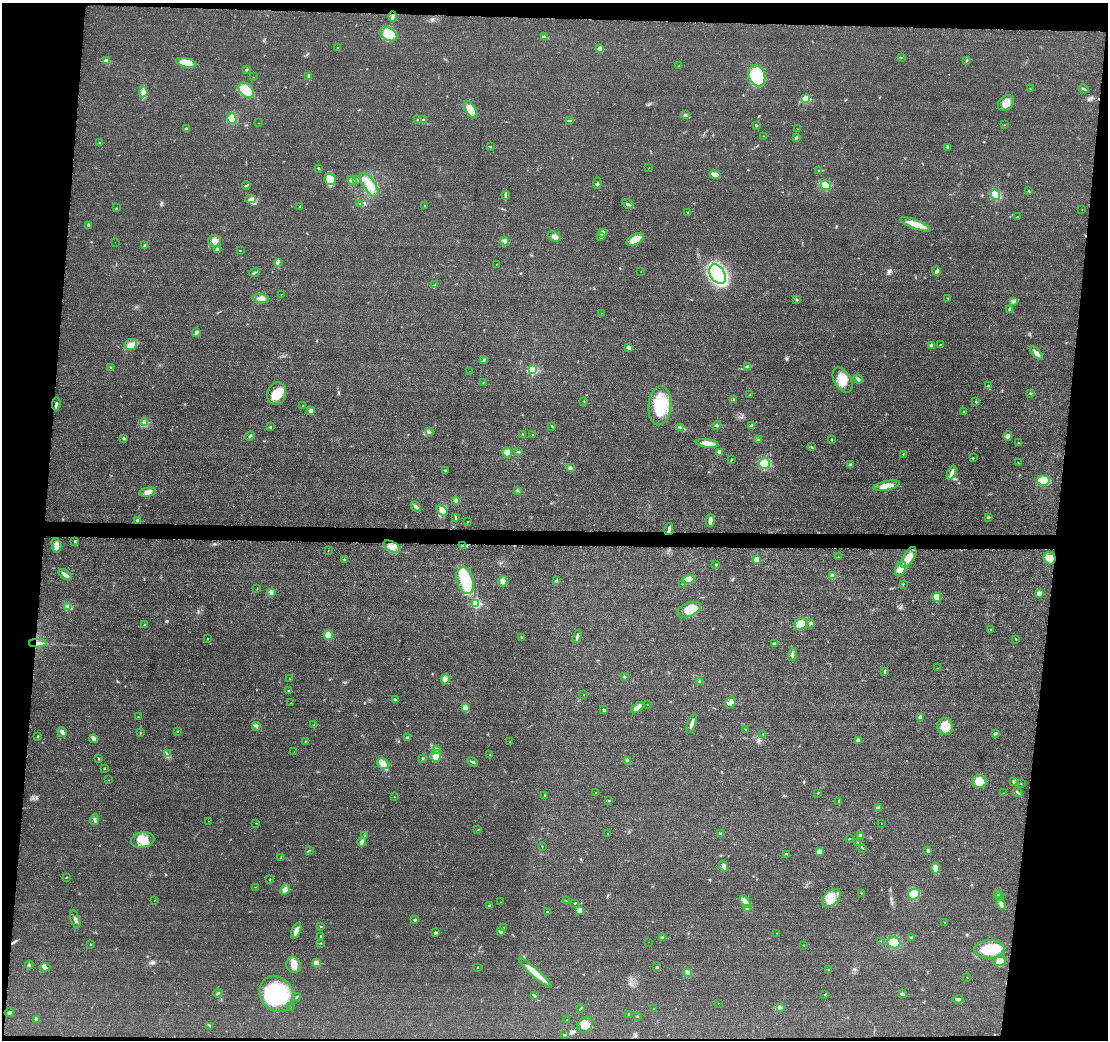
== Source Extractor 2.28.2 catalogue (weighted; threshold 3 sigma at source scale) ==
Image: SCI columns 5-4427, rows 205-4355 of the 4431 x 4457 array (HDU 1 of 3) = the unmasked area's bounding box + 8 px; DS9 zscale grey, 4 x 4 block average (1 PNG px = mean of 4 x 4 image px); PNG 1110 x 1042 px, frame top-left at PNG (2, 3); each listed source drawn as its Kron ellipse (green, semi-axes under 4 px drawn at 4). Shown black and unused: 12% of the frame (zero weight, under 3 of 5 exposures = <1% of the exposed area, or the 3 px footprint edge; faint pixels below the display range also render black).
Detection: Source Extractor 2.28.2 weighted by HDU 2 'WHT'. Background 0.0184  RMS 0.005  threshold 0.0224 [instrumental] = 3 sigma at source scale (4.5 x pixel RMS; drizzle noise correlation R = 1.50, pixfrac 1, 0.05/0.05 arcsec/px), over >= 5 px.
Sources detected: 353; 1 inside a brighter object's white glare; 2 cosmic-ray / hot-pixel residue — neither listed nor drawn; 3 coinciding with a brighter row at this scale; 7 inside a brighter listed object's ellipse — not listed separately; the other 340 listed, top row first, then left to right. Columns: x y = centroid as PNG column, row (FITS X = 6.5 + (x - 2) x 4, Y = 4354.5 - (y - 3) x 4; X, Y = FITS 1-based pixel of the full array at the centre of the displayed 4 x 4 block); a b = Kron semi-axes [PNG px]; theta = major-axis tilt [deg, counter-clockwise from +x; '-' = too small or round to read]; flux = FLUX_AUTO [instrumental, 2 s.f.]
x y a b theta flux
392 16 5 2 - 5.3
389 34 9 6 -30 55
544 37 3 2 - 12
337 48 2 2 - 1.1
600 48 2 2 - 41
901 57 2 2 - 1.6
967 60 2 2 - 1.4
106 61 2 2 - 42
186 63 10 4 -14 44
679 66 2 2 - 0.73
246 70 2 2 - 3.8
309 76 3 2 - 3.3
757 76 11 8 -68 220
253 77 2 2 - 1.1
1030 89 2 2 - 1.4
1084 89 5 2 - 4.1
246 90 9 6 -44 63
143 92 5 3 - 16
806 99 2 2 - 120
1006 103 9 6 45 28
470 109 9 5 -58 37
686 115 3 2 - 1.3
232 118 5 4 - 35
417 119 2 2 - 1.5
423 120 2 2 - 16
570 120 4 2 - 3.5
259 123 2 2 - 0.64
756 125 3 2 - 3.2
1004 125 2 2 - 0.82
187 128 4 2 - 3.6
798 129 2 2 - 0.6
764 136 2 2 - 1.3
796 137 3 2 - 4.1
100 143 2 2 - 9.1
490 147 3 2 - 2.4
947 147 4 2 - 2.8
318 168 2 2 - 7.3
649 168 2 2 - 0.76
819 170 2 2 - 1.4
715 175 6 4 -12 19
330 179 6 5 - 51
357 180 3 2 - 1.7
352 181 5 2 - 5.4
597 183 6 2 86 4.2
246 185 4 2 - 2.8
369 185 14 5 -56 37
826 185 5 4 - 31
1029 191 3 2 - 2.4
995 194 5 4 - 40
506 195 4 2 - 3.8
250 199 5 3 - 7.9
360 203 2 2 - 1
628 204 6 2 -31 5.7
300 206 2 2 - 1.6
425 206 2 2 - 1.3
116 208 2 2 - 0.89
1082 209 2 2 - 0.67
688 213 3 2 - 1.7
1017 217 2 2 - 1.8
916 224 16 4 -20 41
88 225 4 3 - 4.4
602 233 4 3 - 6.7
600 236 3 3 - 7.3
554 237 7 4 -27 12
635 239 9 5 27 37
214 241 6 5 - 15
505 241 4 2 - 5.6
115 242 2 2 - 0.59
145 245 3 2 - 2.8
217 249 3 3 - 6.7
240 251 2 2 - 1.5
278 262 4 2 - 3.7
496 264 2 2 - 0.7
936 271 5 3 - 5.7
255 272 5 2 - 3.5
641 272 2 2 - 0.65
717 274 10 7 -56 500
435 285 3 2 - 2.1
281 294 2 2 - 0.76
261 298 8 4 -8 17
948 298 2 2 - 1.6
796 299 2 2 - 3.4
1013 301 3 2 - 3.6
1010 309 3 2 - 6.3
601 313 2 2 - 0.67
196 333 4 2 - 9.2
131 344 6 5 - 16
941 344 2 2 - 1.1
932 346 2 2 - 1.5
629 347 4 4 - 6.8
1036 353 8 3 -47 14
483 360 3 2 - 2.9
110 367 3 2 - 3
747 367 3 3 - 4.4
533 370 2 2 - 240
469 371 2 2 - 0.64
858 379 5 2 - 8.3
842 380 14 8 -59 43
483 382 2 2 - 1.3
988 386 2 2 - 4.1
277 393 11 9 69 46
1030 393 3 2 - 2.6
750 395 2 2 - 1.2
734 399 2 2 - 1.7
584 401 2 2 - 1.3
976 402 3 2 - 2.4
56 404 7 2 85 6.2
303 406 2 2 - 1
660 406 20 11 85 120
311 411 4 3 - 12
964 412 2 2 - 2.6
145 423 4 2 - 5
751 425 3 2 - 3.6
552 426 2 2 - 1.6
717 426 4 2 - 4.6
270 427 2 2 - 3.1
681 427 2 2 - 3.1
430 432 4 2 - 3.9
523 434 3 2 - 1.8
533 435 2 2 - 1.4
250 436 5 2 - 3.6
1008 436 5 4 - 8.9
123 438 2 2 - 12
832 439 2 2 - 1.7
759 440 2 2 - 2.1
707 443 11 4 -8 26
1018 443 2 2 - 1.2
811 447 2 2 - 1.8
507 452 5 4 - 18
518 452 3 2 - 2.9
719 452 4 3 - 14
903 454 2 2 - 0.84
973 458 2 2 - 4.1
731 460 3 2 - 2.3
1018 462 2 2 - 1.5
765 463 5 5 - 59
851 464 3 2 - 3.6
570 468 2 2 - 30
445 470 2 2 - 2.1
952 473 7 3 66 15
1043 480 6 5 - 59
887 486 13 4 11 39
517 490 2 2 - 5.2
148 492 8 4 11 14
456 500 3 3 - 7.1
416 506 5 2 - 9.6
442 511 6 4 -35 16
455 517 4 2 - 2.9
988 517 3 2 - 3
138 520 2 2 - 23
710 521 6 3 88 16
468 522 2 2 - 0.87
669 529 6 2 77 8.5
75 541 2 2 - 2.1
56 545 7 4 -77 15
462 546 3 2 - 3.2
392 547 9 5 -25 22
328 551 2 2 - 1.3
838 557 2 2 - 1.9
909 557 11 5 57 47
1050 558 6 5 - 30
344 559 2 2 - 1.5
757 559 2 2 - 57
716 565 3 2 - 2.4
900 569 8 5 66 20
65 575 7 3 -37 12
833 576 4 3 - 12
688 579 6 4 19 26
465 580 14 8 -74 89
503 581 5 4 - 14
556 581 2 2 - 9.1
682 584 2 2 - 0.74
903 584 2 2 - 0.86
257 588 2 2 - 1.1
271 592 2 2 - 1.3
1039 593 2 2 - 45
937 597 5 3 - 25
476 603 2 2 - 230
68 607 3 3 - 4.9
689 610 12 7 22 50
811 623 2 2 - 13
801 624 6 5 - 34
145 625 2 2 - 2
990 630 2 2 - 1.6
328 635 5 4 - 27
522 637 3 2 - 3
577 637 7 2 74 6.6
207 638 2 2 - 1.5
1016 639 2 2 - 2.6
38 643 9 3 1 16
775 644 3 3 - 5.1
792 655 6 2 77 6.1
937 668 2 2 - 0.88
885 671 3 2 - 2.9
624 677 2 2 - 3
290 679 2 2 - 1.8
445 679 5 3 - 7.7
699 681 3 2 - 2.4
288 691 2 2 - 1.9
584 695 2 2 - 0.94
395 700 3 3 - 4.2
291 703 2 2 - 1.3
730 703 6 5 - 11
647 705 2 2 - 0.91
465 708 4 3 - 12
637 708 8 3 36 25
604 710 3 2 - 5.2
138 717 2 2 - 1.5
920 717 4 3 - 7.3
692 724 10 2 70 14
314 725 2 2 - 1.8
256 726 4 3 - 5.8
945 727 8 8 - 54
745 729 3 2 - 1.5
177 731 2 2 - 1.7
62 732 5 3 - 11
140 733 2 2 - 1.1
995 733 3 2 - 6.5
763 734 2 2 - 1.4
38 736 2 2 - 2.9
407 738 3 2 - 4.4
94 739 4 2 - 20
858 740 2 2 - 27
305 741 2 2 - 1.7
510 742 2 2 - 2.1
437 749 3 3 - 4.1
294 752 2 2 - 1.1
167 753 2 2 - 2.1
490 755 2 2 - 1.8
436 756 6 4 73 38
98 758 3 2 - 1.7
423 758 3 2 - 2.9
627 760 3 3 - 4.1
473 762 5 2 - 4
383 764 6 5 - 21
104 768 2 2 - 2.6
109 780 2 2 - 0.67
979 781 7 6 - 41
1013 782 3 2 - 3.9
1021 784 2 2 - 1.1
1018 792 5 2 - 3.8
596 793 2 2 - 1.4
818 793 2 2 - 1.4
1003 793 2 2 - 0.78
544 796 3 2 - 1.6
394 797 2 2 - 1
609 801 2 2 - 3.4
839 802 4 2 - 2.8
878 807 3 2 - 3.3
94 820 5 2 - 5.1
208 821 2 2 - 0.62
256 823 2 2 - 1.3
881 823 2 2 - 0.78
478 830 3 2 - 1.6
720 833 2 2 - 4.2
608 834 2 2 - 0.95
365 836 3 2 - 2.5
861 836 3 3 - 7.3
849 839 2 2 - 1.9
143 840 12 7 12 47
362 842 5 3 - 9.1
858 843 3 2 - 2
542 846 2 2 - 1.5
862 848 2 2 - 1
310 850 2 2 - 0.93
928 851 3 2 - 7.1
819 852 3 3 - 18
787 854 4 2 - 2.9
281 858 3 2 - 2.9
724 866 5 3 - 8.2
936 868 5 4 - 14
66 877 2 2 - 1.4
270 880 2 2 - 1.3
255 887 2 2 - 0.73
285 889 6 4 64 9.9
861 893 2 2 - 1
914 894 6 5 - 48
997 894 3 2 - 2.1
1000 896 2 2 - 0.89
831 898 11 7 45 37
154 900 2 2 - 1
567 901 2 2 - 0.68
745 901 7 3 -53 27
501 902 2 2 - 0.75
575 903 2 2 - 2.8
1001 904 6 3 -62 9.6
489 905 2 2 - 10
747 908 4 3 - 8
580 911 4 3 - 11
547 912 2 2 - 1.5
75 919 10 2 -71 8.2
415 920 3 2 - 4.9
945 922 2 2 - 1.2
321 926 2 2 - 3.8
503 928 3 2 - 2.5
296 931 8 4 66 14
501 931 4 4 - 7.3
436 932 3 2 - 4.8
777 933 2 2 - 0.63
321 936 2 2 - 1.6
663 938 2 2 - 25
911 938 2 2 - 2.1
881 941 2 2 - 1.7
649 942 2 2 - 0.48
321 943 2 2 - 1.5
894 943 6 5 - 41
90 944 2 2 - 3.6
804 945 2 2 - 1.7
989 949 15 9 0 100
1000 961 6 4 14 11
317 963 2 2 - 61
29 965 4 3 - 6.2
294 965 8 7 - 27
45 967 5 3 - 8.3
477 967 2 2 - 1.3
657 967 4 3 - 3.4
828 969 2 2 - 1.1
687 972 3 2 - 3.5
535 973 22 3 -41 56
967 978 2 2 - 0.81
218 993 4 2 - 4.6
276 994 19 16 -55 230
902 994 2 2 - 20
825 995 2 2 - 0.95
534 996 2 2 - 2
296 997 5 2 - 3.5
958 999 5 3 - 7.3
718 1003 2 2 - 0.82
290 1007 2 2 - 1.6
780 1007 4 3 - 5.2
580 1009 4 2 - 3.4
653 1009 2 2 - 0.71
9 1012 5 3 - 5.3
629 1014 2 2 - 4.6
637 1016 2 2 - 1.3
36 1019 4 2 - 7.5
567 1020 2 2 - 1.7
585 1025 8 6 46 23
210 1026 3 2 - 1.9
565 1035 2 2 - 1
Overlapping masked pixels (flux is a lower limit): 2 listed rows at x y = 669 529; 38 643
Diffuse or blended objects may show on this block-average render without a row.